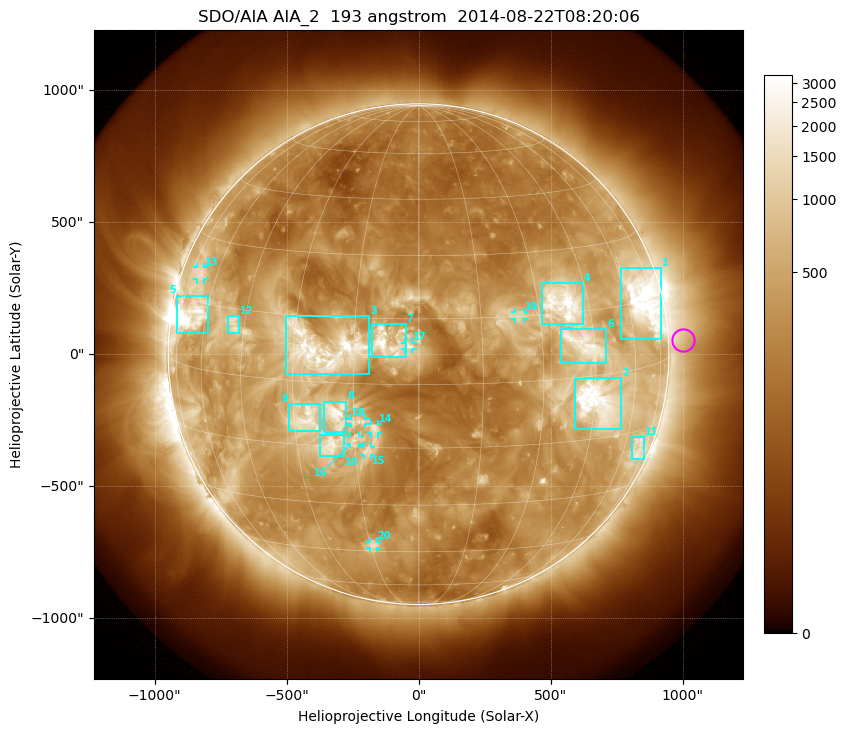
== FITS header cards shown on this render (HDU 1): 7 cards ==
TELESCOP= 'SDO/AIA'
INSTRUME= 'AIA_2'
WAVELNTH=                  193
WAVEUNIT= 'angstrom'
DATE-OBS= '2014-08-22T08:20:06.84'
CTYPE1  = 'HPLN-TAN'
CTYPE2  = 'HPLT-TAN'

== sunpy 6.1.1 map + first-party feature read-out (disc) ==
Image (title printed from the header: SDO/AIA AIA_2  193 angstrom  2014-08-22T08:20:06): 1024 x 1024 px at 2.4 arcsec/px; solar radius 949 arcsec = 395 px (full disc in frame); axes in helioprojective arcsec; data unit not stated in the header (colour bar unlabelled)
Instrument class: DISC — disc imager (sunpy class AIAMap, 193 A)
Bright regions (active regions / flare kernels): reference = the median radial profile (limb darkening/brightening removed); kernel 9 px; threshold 5 sigma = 893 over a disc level ~292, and >= 1.15x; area >= 12 px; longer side >= 9 px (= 22 arcsec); searched inside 0.97 R_sun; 21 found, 20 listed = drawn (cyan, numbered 1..; 8 of them under ~33 arcsec drawn as corner ticks so the feature stays visible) (cap 20 boxes per figure: the strongest are kept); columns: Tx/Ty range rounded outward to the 5 arcsec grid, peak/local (2 s.f.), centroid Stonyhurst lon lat
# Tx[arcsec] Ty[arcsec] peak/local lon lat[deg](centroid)
1 765..920 55..330 14 +68 +15
2 590..770 -285..-90 15 +46 -6
3 -505..-185 -75..145 13 -23 +8
4 465..625 115..270 13 +37 +17
5 -920..-800 80..220 19 -67 +12
6 540..710 -35..95 8.8 +42 +7
7 -175..-45 -15..115 16 -7 +10
8 -360..-270 -295..-180 9.7 -19 -7
9 -490..-375 -295..-190 8.2 -27 -9
10 -375..-280 -385..-305 7.8 -21 -15
11 805..855 -400..-315 4.5 +68 -19
12 -725..-680 80..145 5.6 -49 +12
13 -840..-810 280..330 4.3 -69 +21
14 -180..-150 -300..-265 5.9 -10 -10
15 -210..-180 -385..-350 5.7 -12 -16
16 -260..-225 -340..-310 5.2 -15 -13
17 -50..-25 20..45 3.9 -2 +9
18 -255..-200 -265..-245 4.5 -14 -9
19 365..400 135..160 4.9 +25 +15
20 -185..-155 -735..-710 5.4 -14 -43
Off-limb structures (1.02-1.3 R_sun): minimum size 162 px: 4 found; the strongest spans PA ~240..305 deg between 1.02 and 1.3 R_sun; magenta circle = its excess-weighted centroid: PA ~275 deg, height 1.06 R_sun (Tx ~1000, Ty ~55 arcsec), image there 1.8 x the reference